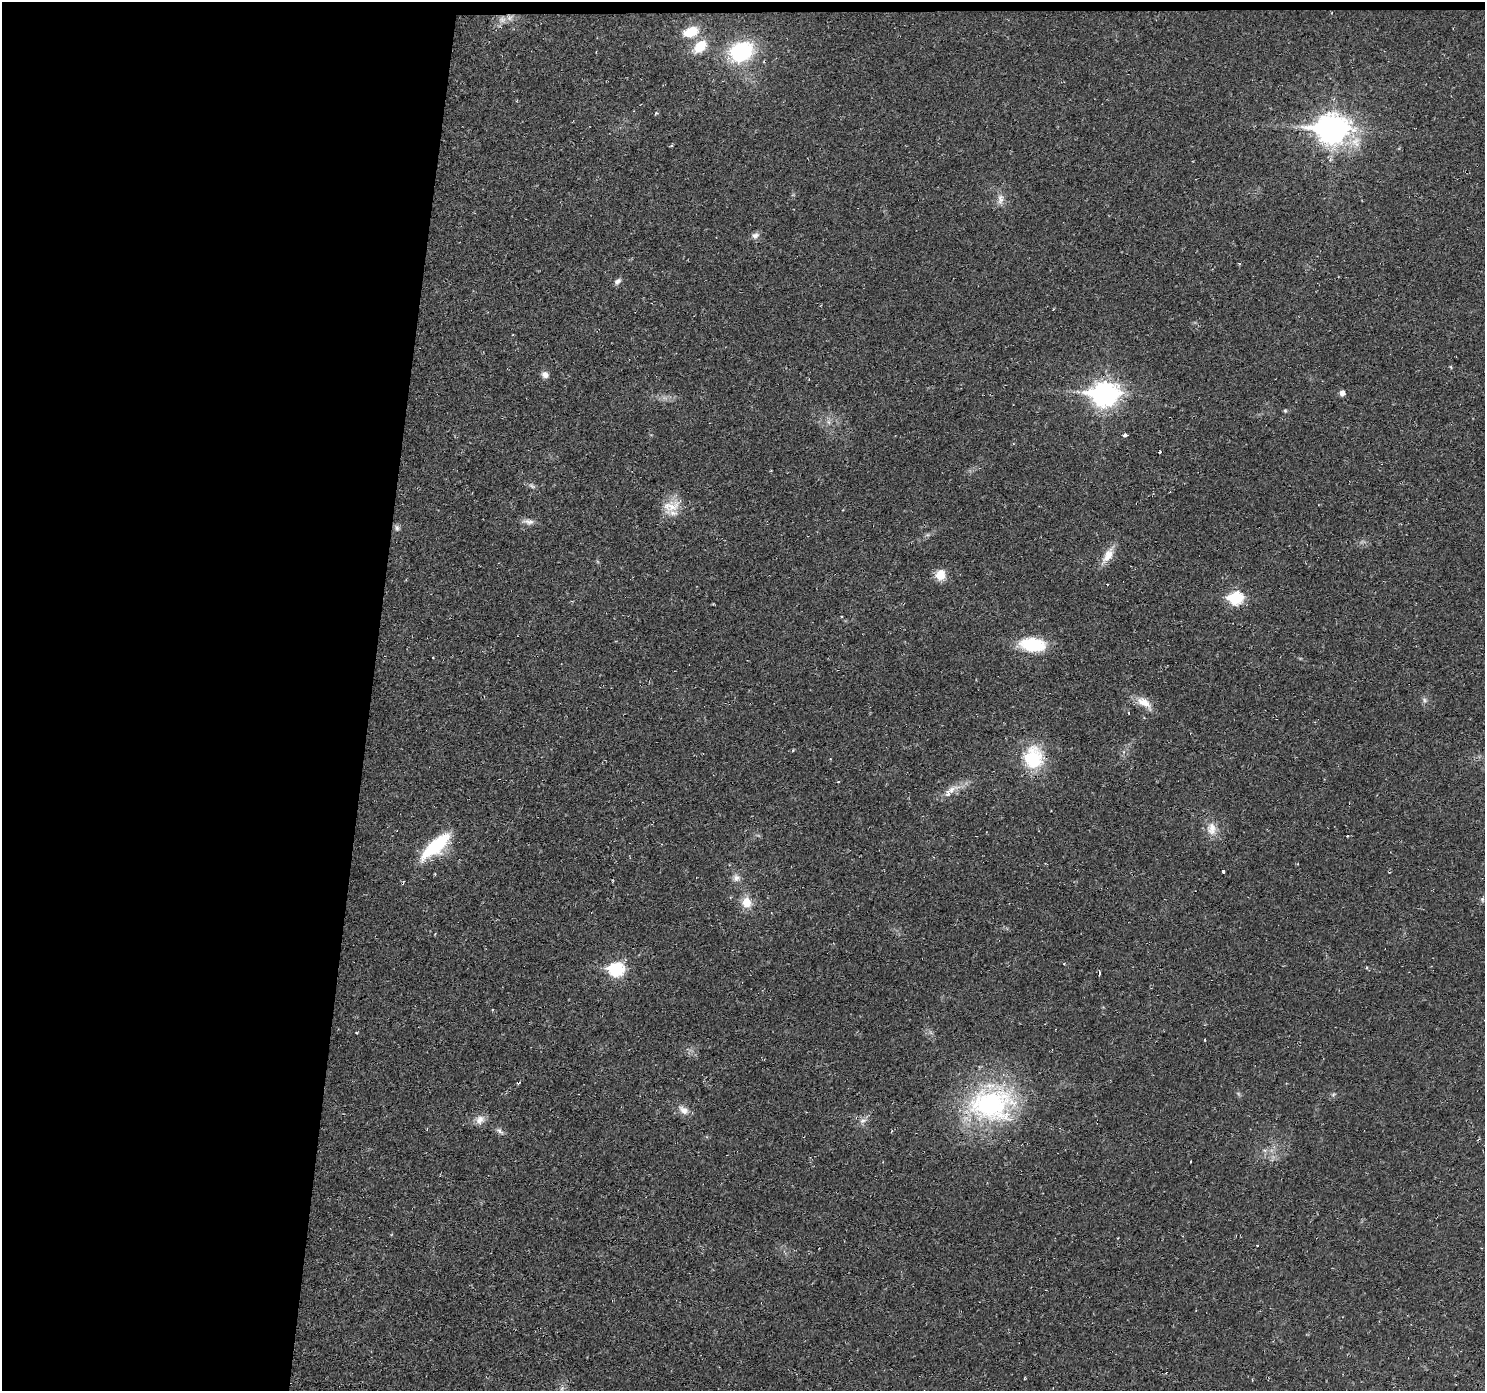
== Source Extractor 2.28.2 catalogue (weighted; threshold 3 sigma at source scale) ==
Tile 1 of 3 x 3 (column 1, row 1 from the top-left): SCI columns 1-1483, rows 2880-4268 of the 4448 x 4473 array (HDU 1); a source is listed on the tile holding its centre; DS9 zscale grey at full resolution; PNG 1487 x 1393 px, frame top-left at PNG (2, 2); no overlay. Shown black and unused: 25% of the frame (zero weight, under 2 of 3 exposures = <1% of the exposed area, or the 3 px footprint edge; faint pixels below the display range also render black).
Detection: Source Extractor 2.28.2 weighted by HDU 2 'WHT'; one run over the whole footprint, this tile lists its part. Background 0.0201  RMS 0.006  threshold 0.0269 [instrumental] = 3 sigma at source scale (4.5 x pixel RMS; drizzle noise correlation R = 1.50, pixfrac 1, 0.05/0.05 arcsec/px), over >= 5 px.
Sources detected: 58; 4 too faint to see at this stretch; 2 cosmic-ray / hot-pixel residue — not listed; the other 52 listed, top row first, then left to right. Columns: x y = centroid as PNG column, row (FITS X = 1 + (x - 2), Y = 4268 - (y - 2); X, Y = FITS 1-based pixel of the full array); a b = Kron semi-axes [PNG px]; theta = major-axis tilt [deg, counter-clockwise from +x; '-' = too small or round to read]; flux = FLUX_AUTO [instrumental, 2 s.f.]
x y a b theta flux
510 18 10 9 - 3.6
691 32 17 10 20 14
700 46 17 11 46 14
741 52 24 18 23 55
1332 129 13 10 -7 790
1000 199 17 9 80 4.9
755 235 11 8 24 2.8
617 281 11 6 41 2.2
1451 367 6 3 -71 0.61
545 375 9 8 - 3.2
1342 393 5 5 - 3.6
1104 394 11 9 1 530
1285 411 5 4 - 0.77
829 422 7 5 -89 1.7
1125 435 4 3 - 10
1159 452 3 3 - 1.8
532 486 11 6 -35 1.9
671 506 28 17 27 13
528 522 18 7 -5 3.5
397 528 8 7 - 1.8
927 535 7 4 18 1.1
1108 556 25 10 56 8.6
940 575 11 10 - 9.5
1235 598 8 7 - 64
841 617 4 3 - 0.65
1032 644 24 13 -5 34
1424 700 9 6 -64 1.9
1144 703 24 11 -36 8.5
1129 713 3 3 - 1.4
1033 758 27 24 86 33
951 790 26 9 29 8.3
1212 829 19 14 -82 8.6
1347 836 3 3 - 1.7
435 846 40 14 41 37
1223 872 4 3 - 25
736 878 11 10 - 3.7
1482 899 7 5 -90 1.2
747 902 14 12 -78 9.5
1064 964 3 3 - 0.78
616 969 8 7 - 89
1099 974 4 2 - 2.3
1205 1040 3 2 - 0.91
519 1083 6 3 25 0.75
1333 1094 7 5 46 1.3
991 1104 62 48 8 110
683 1110 17 10 -37 5.3
480 1119 13 12 - 5.1
863 1120 11 7 31 3.2
499 1131 13 5 -38 2.1
1264 1150 6 4 -18 1.2
1191 1162 3 3 - 1.4
562 1390 14 7 72 3.4
Isophote crosses this tile's border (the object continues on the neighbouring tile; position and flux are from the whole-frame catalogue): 1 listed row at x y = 562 1390